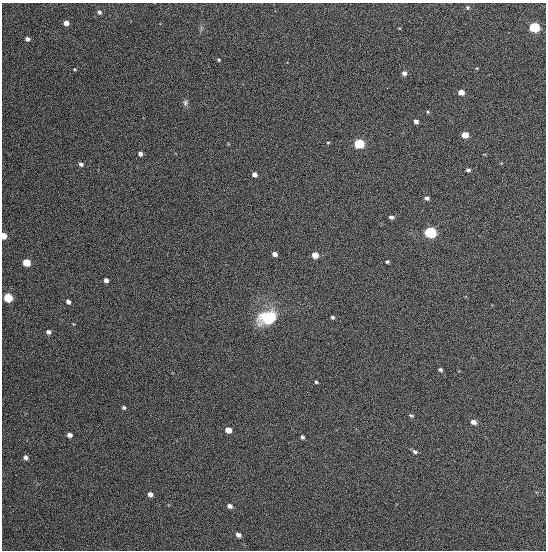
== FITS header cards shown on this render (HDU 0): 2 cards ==
NAXIS1  =                  544
NAXIS2  =                  548

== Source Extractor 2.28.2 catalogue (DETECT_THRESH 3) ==
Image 544 x 548 px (HDU 0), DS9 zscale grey, 1 PNG px = 1 image px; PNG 548 x 552 px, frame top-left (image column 1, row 548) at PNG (2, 3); no overlay
Background 1330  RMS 62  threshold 187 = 3 sigma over >= 5 px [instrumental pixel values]
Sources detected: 47; all 47 listed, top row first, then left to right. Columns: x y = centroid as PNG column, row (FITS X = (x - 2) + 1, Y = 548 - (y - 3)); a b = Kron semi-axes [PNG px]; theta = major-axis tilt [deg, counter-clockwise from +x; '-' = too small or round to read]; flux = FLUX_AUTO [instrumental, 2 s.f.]
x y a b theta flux
468 7 5 5 - 7100
99 12 5 5 - 10000
66 23 4 4 - 29000
534 27 6 5 - 270000
27 39 4 4 - 15000
219 60 4 3 - 5300
477 68 5 3 - 3400
75 69 3 2 - 4100
404 73 5 5 - 14000
461 92 5 4 - 33000
185 103 7 7 - 11000
428 112 4 4 - 4700
416 122 4 4 - 14000
465 135 5 5 - 52000
328 143 4 3 - 4000
359 144 6 5 - 320000
140 154 4 4 - 15000
81 164 4 4 - 13000
468 170 4 3 - 8500
254 174 4 4 - 23000
427 198 5 4 - 11000
391 217 5 4 - 13000
430 232 6 5 - 530000
4 236 5 4 - 53000
275 254 4 4 - 22000
315 255 5 4 - 52000
387 262 4 3 - 7000
26 263 5 5 - 110000
106 280 4 4 - 19000
8 298 5 5 - 230000
68 302 4 4 - 16000
333 317 4 3 - 6900
267 318 19 14 16 180000
49 332 5 4 - 14000
440 370 4 3 - 7800
316 382 4 3 - 5300
124 408 4 4 - 7900
411 415 6 4 -25 6300
473 422 6 5 - 20000
228 430 5 4 - 35000
70 435 5 4 - 18000
302 437 4 3 - 8700
415 452 6 4 -24 10000
26 457 5 5 - 13000
150 494 5 4 - 18000
230 506 6 5 - 15000
238 535 6 5 - 15000
At the frame edge (FLAGS 8, measured only in part): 1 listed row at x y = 4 236